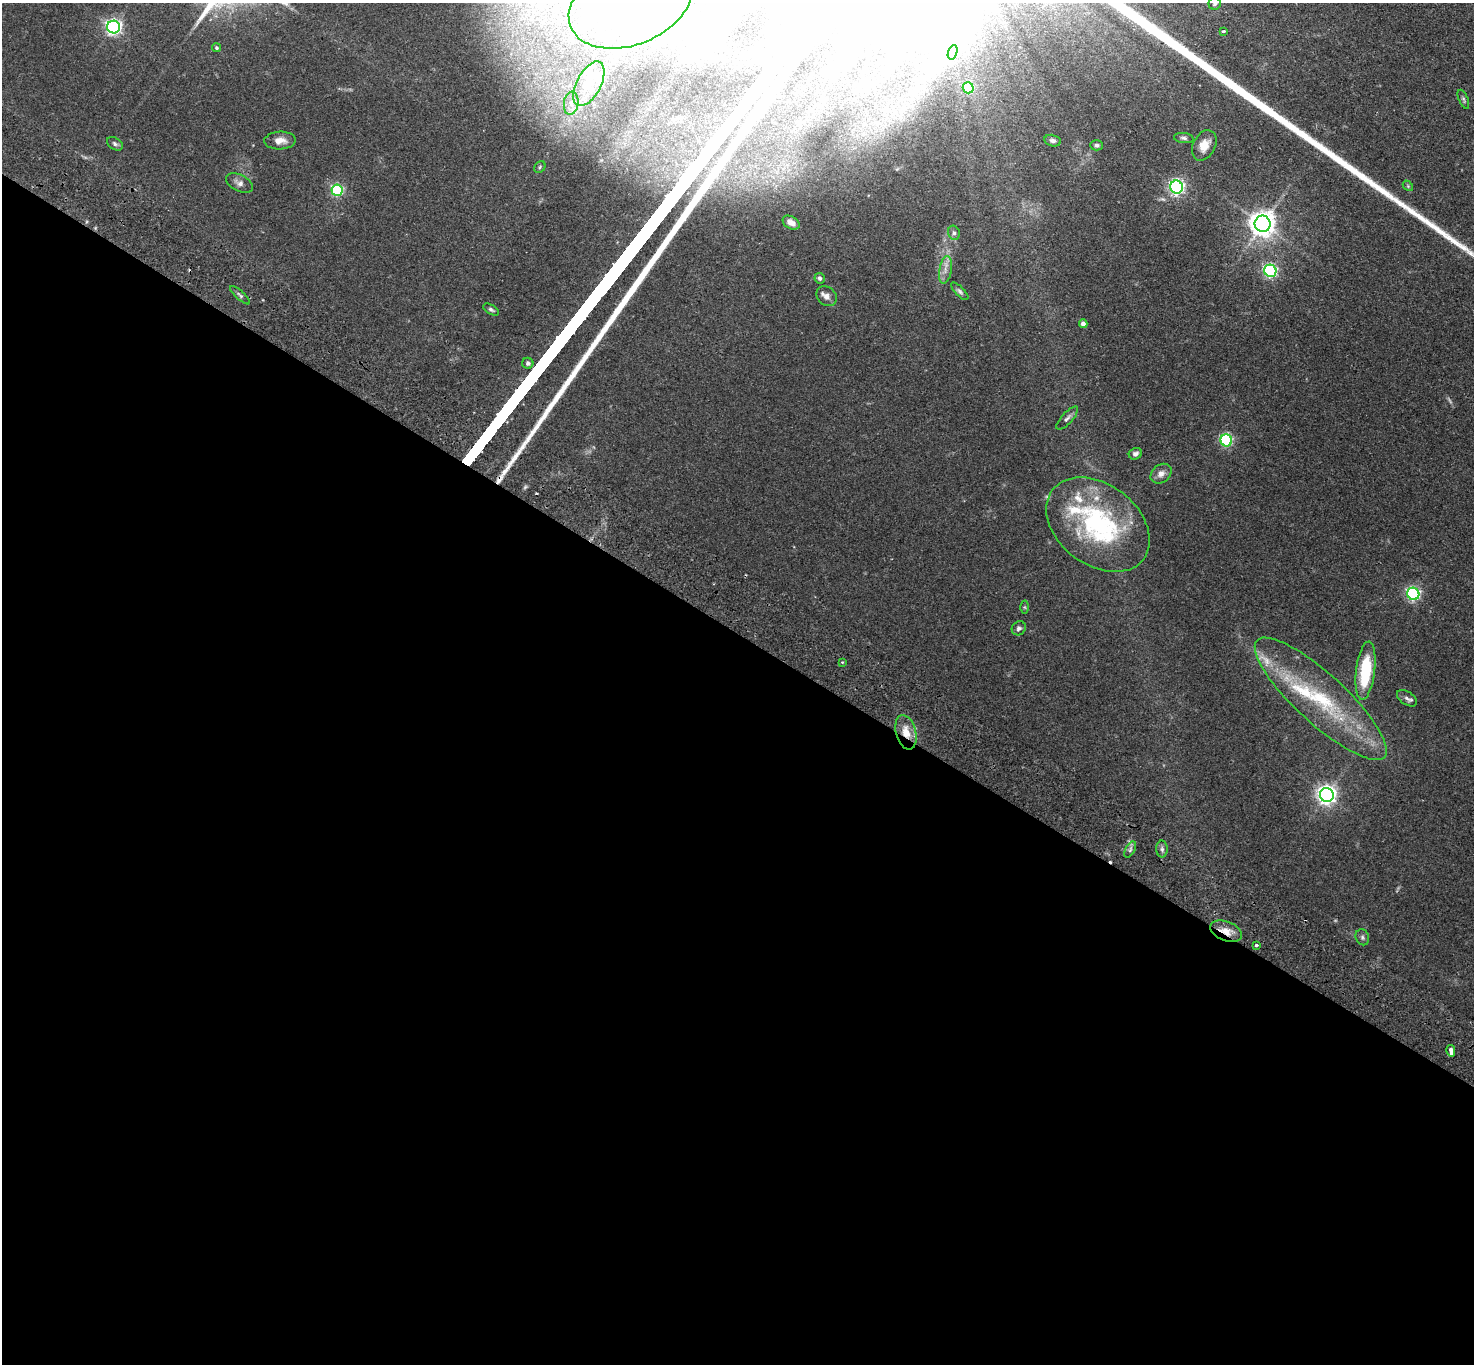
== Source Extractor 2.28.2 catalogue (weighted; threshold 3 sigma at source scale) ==
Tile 14 of 4 x 4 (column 2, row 4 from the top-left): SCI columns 1508-2979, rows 342-1703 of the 5961 x 5993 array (HDU 1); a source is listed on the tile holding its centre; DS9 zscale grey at full resolution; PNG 1476 x 1366 px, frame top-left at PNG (2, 3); each listed source drawn as its Kron ellipse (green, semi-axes under 4 px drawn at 4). Shown black and unused: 54% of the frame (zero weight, under 2 of 3 exposures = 3% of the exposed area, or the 3 px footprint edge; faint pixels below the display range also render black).
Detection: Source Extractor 2.28.2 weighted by HDU 2 'WHT'; one run over the whole footprint, this tile lists its part. Background 0.0743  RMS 0.0057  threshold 0.0258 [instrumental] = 3 sigma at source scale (4.5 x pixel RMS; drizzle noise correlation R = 1.50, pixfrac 1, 0.05/0.05 arcsec/px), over >= 5 px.
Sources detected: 68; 3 too faint to see at this stretch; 5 inside a brighter object's white glare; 1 cosmic-ray / hot-pixel residue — neither listed nor drawn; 6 inside a brighter listed object's ellipse — not listed separately; the other 53 listed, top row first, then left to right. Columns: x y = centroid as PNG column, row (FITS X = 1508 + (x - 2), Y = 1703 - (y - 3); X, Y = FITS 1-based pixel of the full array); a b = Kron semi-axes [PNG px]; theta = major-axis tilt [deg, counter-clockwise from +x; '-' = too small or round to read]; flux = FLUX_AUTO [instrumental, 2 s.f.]
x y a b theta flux
631 3 64 42 22 85
1215 4 6 6 - 1.2
114 27 6 6 - 170
1223 31 3 3 - 1.3
217 48 4 4 - 0.79
953 52 7 4 71 1.7
589 84 24 12 62 11
968 88 5 5 - 37
1463 99 10 4 -67 1.1
571 103 12 7 83 4.2
1184 138 10 5 -6 1.4
280 141 16 9 3 4.7
1053 141 8 5 -13 1.8
115 144 9 5 -34 1.4
1096 145 6 5 - 1.2
1204 145 16 11 62 6.9
540 167 6 5 - 0.92
239 183 14 8 -26 2.7
1408 186 6 4 -48 0.69
1177 187 6 6 - 150
337 190 6 5 - 77
791 223 9 6 -30 3.1
1263 224 8 8 - 630
954 233 7 5 -74 1.4
945 270 14 6 81 3.4
1270 271 6 6 - 100
820 278 5 5 - 1.6
960 291 11 4 -45 1.4
240 295 13 4 -42 1.4
827 296 11 9 -44 3
491 310 9 4 -30 1.3
1083 324 4 4 - 2.4
528 363 5 5 - 1.6
1067 418 15 5 48 2
1226 440 6 5 - 74
1135 454 7 5 26 1.8
1161 474 11 9 38 3.7
1098 525 57 40 -37 90
1413 594 6 6 - 100
1025 607 6 4 -89 0.72
1019 628 7 6 - 1.6
842 662 4 3 - 0.68
1365 671 29 9 83 32
1407 698 11 6 -35 2.1
1321 699 86 25 -42 61
906 732 17 10 -76 8.6
1327 795 7 7 - 300
1162 849 8 6 -89 1.6
1130 850 9 4 63 1.4
1226 931 16 9 -22 6.1
1362 937 8 6 -67 1.4
1256 945 3 3 - 2
1451 1051 6 3 -78 6.4
Overlapping masked pixels (flux is a lower limit): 2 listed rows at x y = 906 732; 1226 931
Isophote crosses this tile's border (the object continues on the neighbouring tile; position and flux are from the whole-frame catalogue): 2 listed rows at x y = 631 3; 1215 4